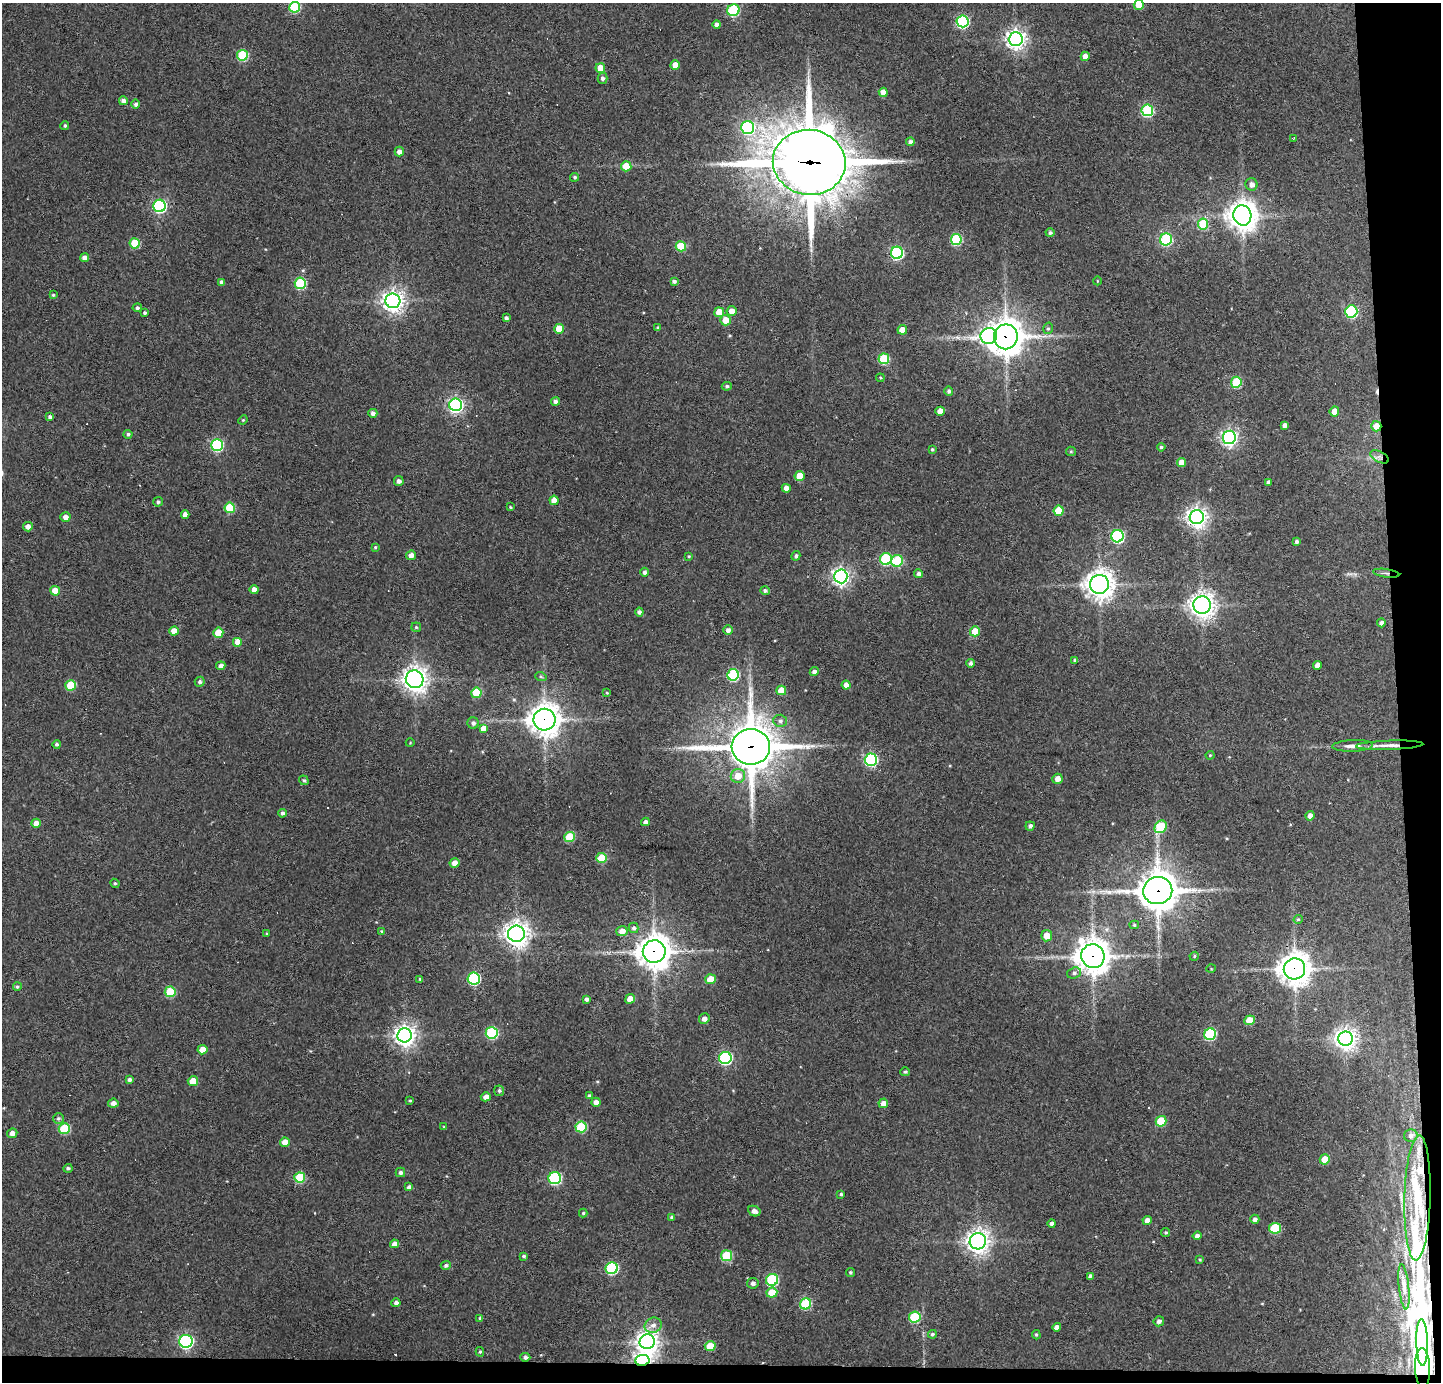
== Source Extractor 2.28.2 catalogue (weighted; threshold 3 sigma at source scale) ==
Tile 9 of 3 x 3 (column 3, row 3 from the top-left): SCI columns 2878-4316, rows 78-1457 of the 4316 x 4291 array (HDU 1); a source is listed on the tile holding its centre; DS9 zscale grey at full resolution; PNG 1443 x 1384 px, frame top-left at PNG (2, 3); each listed source drawn as its Kron ellipse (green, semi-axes under 4 px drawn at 4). Shown black and unused: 4% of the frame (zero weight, under 3 of 4 exposures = <1% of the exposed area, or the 3 px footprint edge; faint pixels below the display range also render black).
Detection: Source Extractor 2.28.2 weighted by HDU 2 'WHT'; one run over the whole footprint, this tile lists its part. Background 0.159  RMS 0.007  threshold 0.0314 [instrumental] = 3 sigma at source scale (4.5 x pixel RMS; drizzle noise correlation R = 1.50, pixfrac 1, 0.05/0.05 arcsec/px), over >= 5 px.
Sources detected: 257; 1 inside a brighter object's white glare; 4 cosmic-ray / hot-pixel residue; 2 long thin detections or spike segments (spike, bleed or trail) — neither listed nor drawn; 4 inside a brighter listed object's ellipse — not listed separately; the other 246 listed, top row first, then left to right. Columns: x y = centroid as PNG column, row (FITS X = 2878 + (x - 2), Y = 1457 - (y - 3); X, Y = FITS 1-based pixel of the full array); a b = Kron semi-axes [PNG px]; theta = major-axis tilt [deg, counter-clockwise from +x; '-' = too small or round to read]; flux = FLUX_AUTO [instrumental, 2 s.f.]
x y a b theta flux
1139 5 5 5 - 12
295 7 5 5 - 54
733 10 6 5 - 67
962 21 6 6 - 99
717 25 4 4 - 2.8
1016 39 7 7 - 380
242 55 5 5 - 48
1085 56 4 4 - 4.9
675 65 5 4 - 8.3
600 68 5 5 - 12
603 78 5 5 - 2.2
883 92 4 4 - 6.2
123 101 4 4 - 3.3
136 104 5 4 - 2
1147 110 6 6 - 69
65 125 4 4 - 1.1
748 128 6 6 - 100
1293 139 3 2 - 0.72
910 142 4 4 - 3
399 152 5 4 - 3.4
809 162 36 32 -7 4000
626 166 5 5 - 14
575 177 4 4 - 1.2
1251 184 6 6 - 3.4
159 206 6 6 - 130
1242 215 10 9 - 1000
1203 224 5 5 - 40
1050 233 4 4 - 1.7
1166 239 6 6 - 61
956 240 5 5 - 58
135 243 5 5 - 27
681 246 5 5 - 23
897 253 6 6 - 100
85 258 4 4 - 4.1
674 281 4 3 - 1.7
1097 281 4 3 - 0.49
222 282 4 4 - 2.7
300 283 5 5 - 59
53 295 4 4 - 0.97
393 301 7 7 - 480
137 308 4 4 - 1.7
732 311 5 5 - 6.6
1351 311 6 6 - 83
719 312 5 5 - 12
145 313 3 3 - 1.3
506 318 4 3 - 1.9
725 320 5 5 - 8.2
658 328 4 3 - 1.6
1048 328 6 4 74 1.2
559 329 5 5 - 16
902 330 5 4 - 7.7
989 336 8 8 - 240
1006 337 12 12 - 1200
884 359 5 5 - 44
880 378 4 3 - 0.93
1236 382 5 5 - 38
727 386 5 4 - 1.4
949 391 4 4 - 1.9
555 401 4 4 - 2.5
456 405 6 6 - 180
940 411 4 4 - 6.6
1334 411 5 5 - 6.6
373 413 4 4 - 2.6
50 417 4 4 - 2.1
243 420 5 4 - 0.73
1285 425 4 3 - 2.4
1376 426 5 5 - 9.5
128 434 4 4 - 1.4
1229 437 7 6 - 240
217 445 6 6 - 83
1161 447 4 3 - 1.3
932 449 4 3 - 1
1071 451 5 4 - 0.85
1380 457 10 5 -26 3.2
1182 463 4 4 - 6.6
800 476 5 5 - 14
399 481 5 5 - 2.4
1269 482 4 4 - 2.5
786 488 4 4 - 4.5
554 500 4 4 - 6.9
158 502 5 5 - 1.7
510 507 4 3 - 0.72
230 508 5 5 - 31
1059 511 5 5 - 23
185 515 4 4 - 4.9
65 517 5 4 - 4
1197 517 7 7 - 450
28 527 5 5 - 3.7
1118 536 6 6 - 96
1297 541 4 4 - 1.6
375 547 4 3 - 0.91
411 555 5 4 - 4.5
689 556 3 3 - 0.68
796 556 5 4 - 1.6
886 559 6 6 - 59
897 561 6 5 - 43
645 572 4 4 - 2
1386 573 13 3 -7 2
918 574 4 4 - 2.5
841 576 7 6 - 280
1099 584 9 9 - 780
254 590 4 4 - 4
55 591 5 5 - 10
765 591 5 4 - 1.5
1202 605 9 8 - 580
639 612 4 4 - 2.4
1381 623 4 4 - 2.9
416 627 5 4 - 0.91
728 630 5 4 - 3
174 631 4 4 - 7.1
975 631 5 5 - 18
218 633 5 5 - 15
237 642 5 5 - 6.3
1075 660 4 3 - 1.6
971 663 4 4 - 2
1317 665 4 4 - 5.1
221 666 4 4 - 3.2
814 672 4 4 - 2.7
733 675 6 5 - 66
541 677 6 3 -19 1.1
415 679 9 8 - 550
200 682 5 5 - 1.7
71 685 5 5 - 25
846 685 4 4 - 4.8
781 690 5 5 - 11
476 693 5 5 - 25
607 693 4 3 - 0.79
545 720 11 11 - 960
780 721 7 6 - 2.1
473 723 5 5 - 2.4
484 729 4 4 - 7.7
410 743 4 3 - 0.49
57 744 4 4 - 1.3
1390 745 34 4 2 7.6
1353 746 20 6 2 5.4
751 747 19 17 4 2500
1210 755 4 4 - 0.72
871 760 6 6 - 110
738 776 7 7 - 9.9
1057 779 5 5 - 4.8
304 780 5 4 - 1.2
282 813 4 4 - 2
1310 816 5 4 - 3.8
645 822 4 4 - 2.8
36 823 5 4 - 5.8
1030 826 4 4 - 2.2
1161 827 7 5 52 28
570 837 5 5 - 29
602 858 5 5 - 26
455 863 5 4 - 5.9
115 883 5 4 - 1
1158 891 14 13 - 1700
1298 919 5 4 - 1
1134 925 5 4 - 0.94
633 928 5 5 - 2.1
381 931 4 3 - 0.79
622 931 5 5 - 4.9
267 934 4 3 - 0.8
516 934 8 8 - 590
1047 936 5 5 - 7.8
654 951 11 11 - 1100
1093 956 12 11 - 1100
1194 956 5 4 - 0.95
1211 969 5 3 - 0.63
1294 969 11 10 - 970
1074 973 7 5 19 1.9
474 978 6 6 - 87
420 979 4 3 - 0.81
710 979 5 5 - 9.5
17 987 4 4 - 1.2
170 992 5 5 - 33
586 999 4 4 - 1.8
630 999 5 4 - 7.8
704 1019 5 5 - 3.4
1249 1020 5 5 - 17
492 1033 6 6 - 64
1210 1034 6 5 - 68
405 1035 7 7 - 480
1346 1039 7 7 - 490
202 1050 5 4 - 7.3
725 1058 6 6 - 110
905 1072 5 4 - 1.1
129 1080 4 4 - 2
193 1081 5 5 - 13
499 1091 5 5 - 1.6
589 1096 4 4 - 1.5
486 1097 5 4 - 4
410 1101 3 3 - 0.93
596 1102 5 4 - 3.8
113 1103 5 4 - 3.5
883 1103 5 4 - 4.4
58 1118 5 5 - 1.4
1161 1121 5 5 - 29
444 1127 4 4 - 0.72
581 1127 5 5 - 43
64 1129 6 5 - 39
12 1133 5 5 - 4.5
1411 1136 7 6 - 2.9
285 1142 5 4 - 6.8
1325 1159 5 5 - 11
68 1168 5 4 - 1.4
400 1172 5 5 - 1.8
300 1177 5 5 - 34
555 1178 6 6 - 76
409 1187 4 4 - 2.3
841 1194 4 3 - 1.2
1418 1198 62 13 88 31
754 1211 6 5 - 3
583 1213 4 4 - 0.93
672 1217 4 4 - 1.7
1255 1219 4 4 - 2.5
1147 1220 5 4 - 4.2
1052 1224 4 4 - 2.1
1275 1228 6 5 - 35
1166 1232 4 4 - 1.1
1197 1236 4 4 - 2.6
978 1241 8 8 - 500
394 1244 4 4 - 4
524 1256 4 3 - 1.2
727 1256 6 5 - 36
1200 1260 4 3 - 0.81
446 1265 5 4 - 1.6
612 1268 6 6 - 79
850 1272 4 4 - 1
1090 1276 4 3 - 1.7
772 1280 6 6 - 67
753 1283 5 5 - 2.7
1404 1287 23 5 -84 4.5
772 1293 5 5 - 15
396 1303 4 4 - 2.3
805 1304 6 5 - 47
915 1317 6 5 - 44
480 1318 4 4 - 1.1
1159 1321 5 5 - 2.4
653 1325 9 7 25 3.9
1057 1327 4 4 - 3.7
932 1334 4 4 - 1.2
1036 1335 5 3 - 0.84
186 1341 7 6 - 140
647 1342 7 7 - 510
1422 1343 23 6 -88 230
710 1346 5 5 - 15
480 1352 5 4 - 1.1
525 1357 5 4 - 2
642 1360 7 5 8 250
1422 1368 20 7 -87 300
Overlapping masked pixels (flux is a lower limit): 14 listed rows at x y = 809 162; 1006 337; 1376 426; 1380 457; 1386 573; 545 720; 1390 745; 751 747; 1158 891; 654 951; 1093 956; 1294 969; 642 1360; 1422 1368
Isophote crosses this tile's border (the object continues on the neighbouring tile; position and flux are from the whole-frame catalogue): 2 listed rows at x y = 1139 5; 295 7